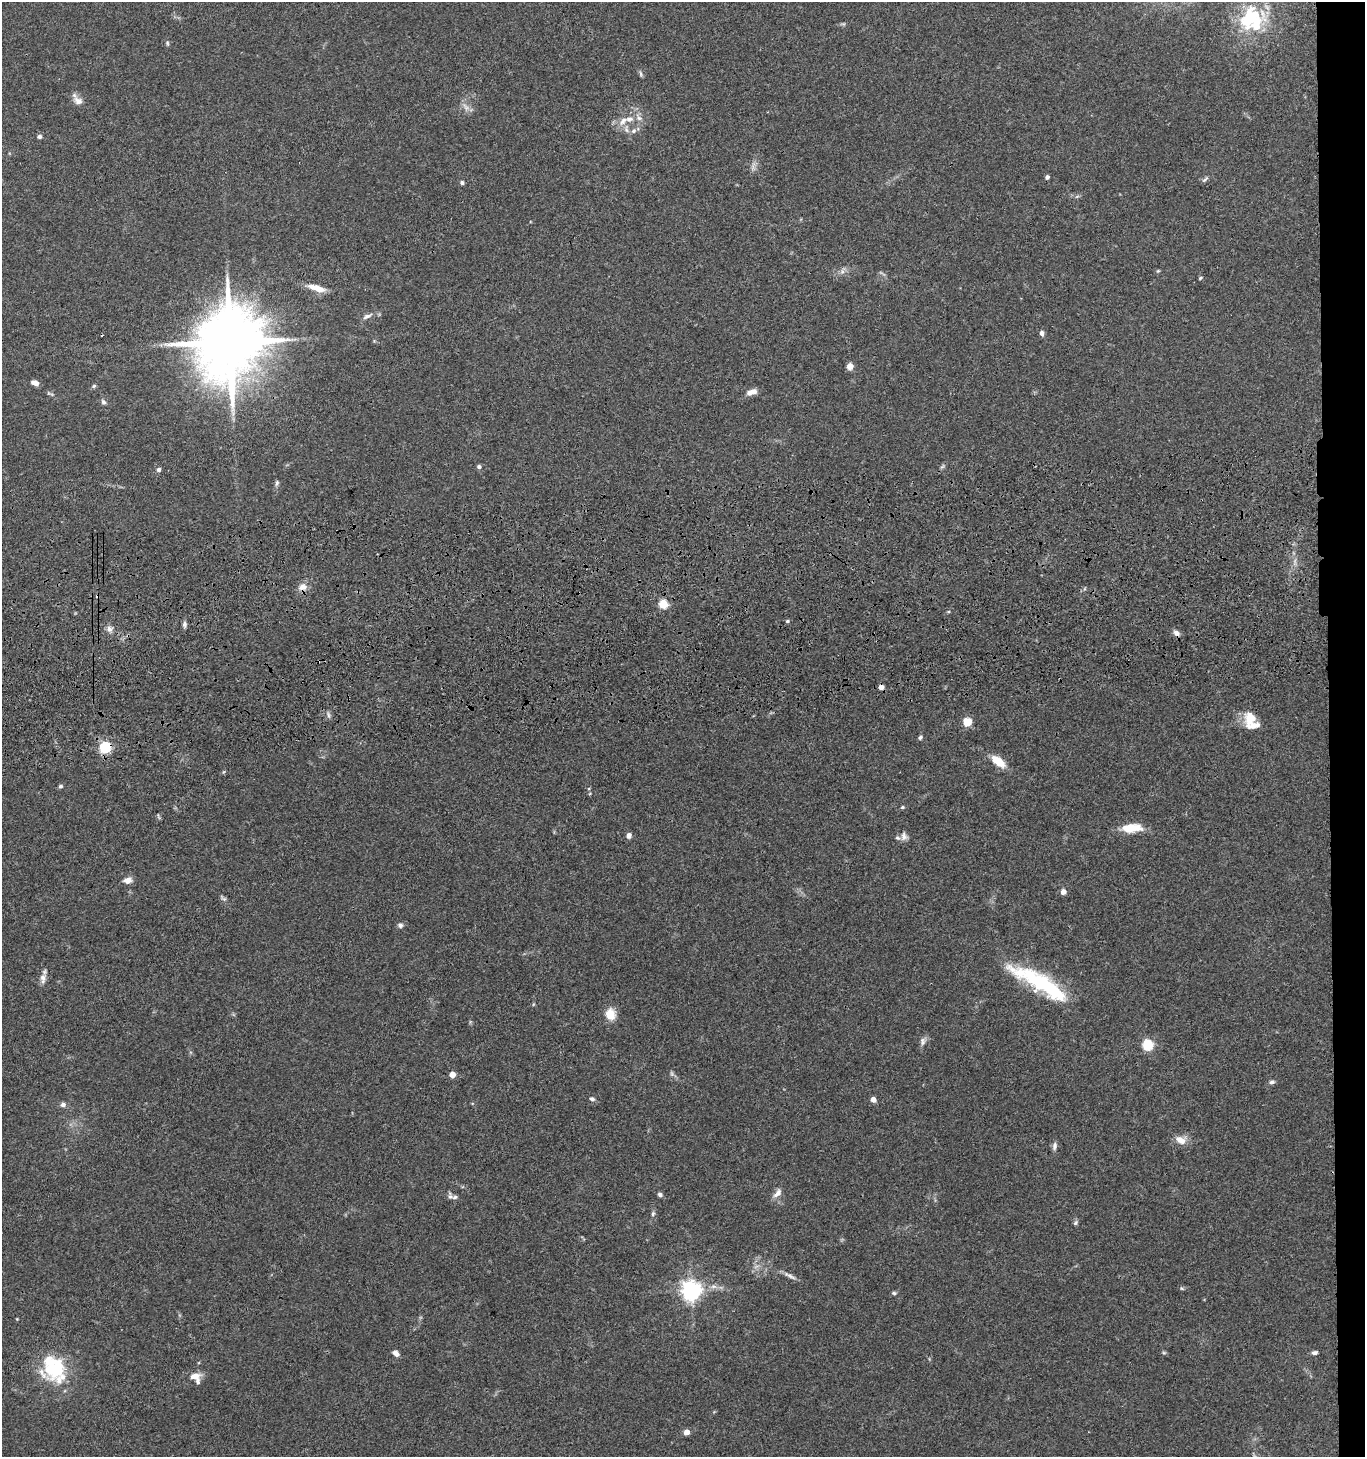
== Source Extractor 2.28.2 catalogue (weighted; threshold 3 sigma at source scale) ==
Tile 6 of 3 x 3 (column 3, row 2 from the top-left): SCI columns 2923-4285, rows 1573-3027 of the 4423 x 4599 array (HDU 1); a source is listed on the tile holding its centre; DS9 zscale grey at full resolution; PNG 1367 x 1459 px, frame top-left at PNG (2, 2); no overlay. Shown black and unused: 3% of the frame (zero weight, under 3 of 4 exposures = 6% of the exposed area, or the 3 px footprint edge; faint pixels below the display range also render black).
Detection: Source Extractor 2.28.2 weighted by HDU 2 'WHT'; one run over the whole footprint, this tile lists its part. Background 0.0849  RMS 0.0062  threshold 0.0277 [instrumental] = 3 sigma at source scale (4.5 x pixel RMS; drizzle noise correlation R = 1.50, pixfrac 1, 0.05/0.05 arcsec/px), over >= 5 px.
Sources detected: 92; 2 inside a brighter object's white glare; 1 cosmic-ray / hot-pixel residue — not listed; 7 inside a brighter listed object's ellipse — not listed separately; the other 82 listed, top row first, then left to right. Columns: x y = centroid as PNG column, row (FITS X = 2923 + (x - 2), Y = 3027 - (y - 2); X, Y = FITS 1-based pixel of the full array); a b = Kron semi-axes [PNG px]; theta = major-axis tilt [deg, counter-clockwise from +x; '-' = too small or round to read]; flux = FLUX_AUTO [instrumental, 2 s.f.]
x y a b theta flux
1249 17 38 26 50 39
167 43 6 5 - 0.88
641 74 9 4 -85 1.1
78 101 14 9 -33 4.3
466 107 14 6 -47 3.3
639 118 11 6 -58 3
623 121 15 8 42 5.4
633 131 8 6 33 2
39 137 6 5 - 1.6
753 165 11 4 72 2.2
1047 177 4 4 - 1.7
1205 179 10 4 44 1.3
462 183 5 4 - 1.4
842 271 7 6 - 1.9
1158 271 5 4 - 0.66
1200 278 5 4 - 0.82
317 288 22 7 -17 8
367 316 14 6 25 2.8
1042 333 6 5 - 2
230 342 20 17 79 6200
850 366 6 5 - 6.1
35 383 7 5 -19 3.6
94 386 6 5 - 0.92
752 392 12 6 18 4.7
103 402 7 6 - 1.6
942 466 7 4 44 1.1
479 467 6 5 - 1.5
158 470 5 5 - 1.8
277 483 7 5 89 1.3
302 587 11 9 20 4.5
663 604 5 5 - 32
787 621 5 4 - 0.96
185 624 8 5 -86 1.7
109 629 9 7 -72 2.7
1176 633 8 6 -34 3
881 687 5 5 - 3.8
328 715 9 4 -81 1.4
1250 718 19 14 83 11
968 722 9 8 - 8.1
920 737 6 4 61 1.3
105 747 5 5 - 70
998 761 16 8 -38 11
223 772 6 3 70 0.69
60 786 5 5 - 1.2
902 807 5 4 - 0.85
158 817 9 2 -69 0.66
1129 828 21 10 7 13
629 835 6 6 - 2.4
904 836 12 8 -85 2.9
128 880 8 7 - 4.4
1063 892 4 4 - 5
223 898 11 5 -42 1.5
400 925 7 6 - 1.7
43 978 11 8 79 3.5
1047 986 74 16 -29 60
610 1014 14 12 -80 8.5
923 1042 11 7 -90 2.5
1148 1045 5 5 - 58
452 1074 4 4 - 8
672 1074 8 4 -59 1.3
1272 1082 8 5 2 1.5
592 1099 7 5 -33 1.5
873 1099 4 4 - 5.3
63 1105 6 5 - 2.3
1181 1140 13 9 -22 6.3
1054 1146 10 6 83 2.2
777 1193 15 8 51 3.7
660 1195 6 5 - 1.5
455 1197 11 5 17 2
653 1214 6 5 - 1.1
1075 1223 8 5 50 1.2
790 1276 20 5 -26 3
1181 1288 5 3 - 0.67
691 1290 7 7 - 370
894 1293 6 4 -2 1.1
17 1319 3 3 - 0.48
396 1353 8 5 -33 3
1164 1353 6 4 -18 0.82
1315 1353 7 5 6 1.6
55 1368 32 25 65 34
196 1377 15 11 -50 6.1
686 1432 4 4 - 7.7
Overlapping masked pixels (flux is a lower limit): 3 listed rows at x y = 230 342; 881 687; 105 747